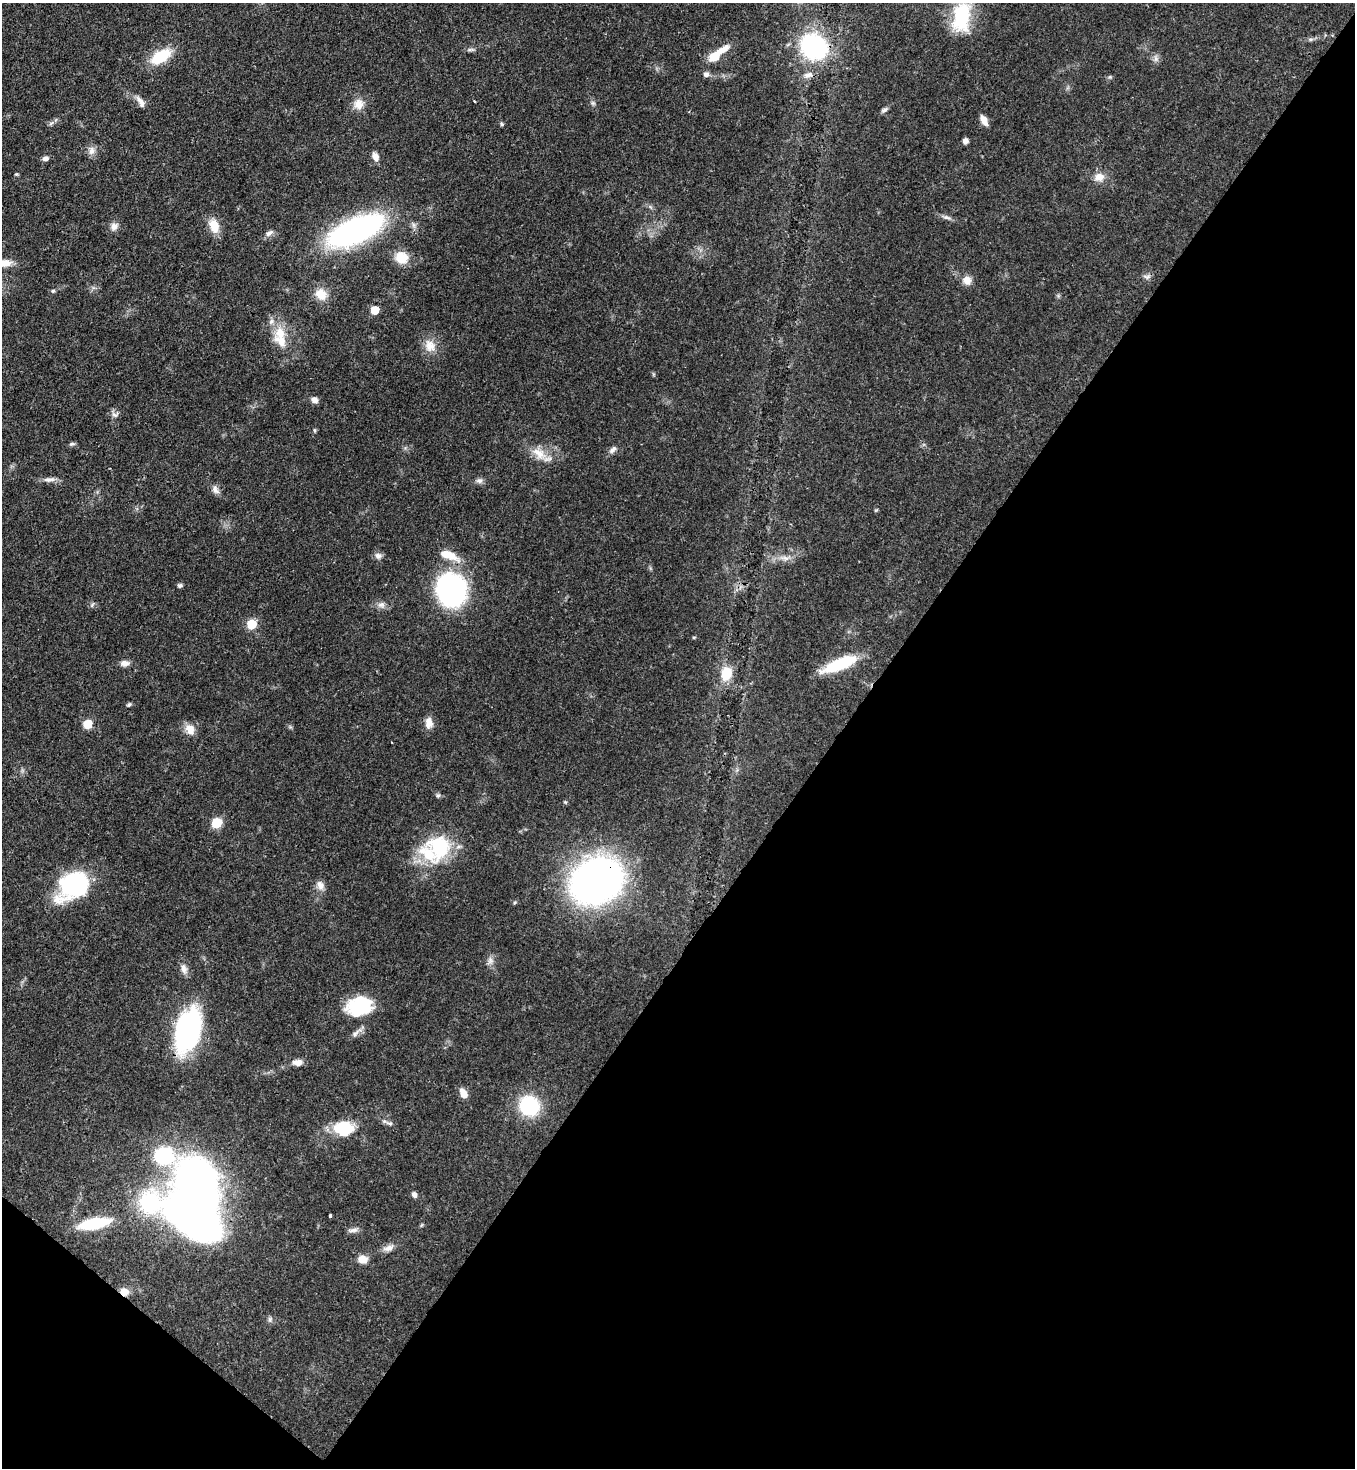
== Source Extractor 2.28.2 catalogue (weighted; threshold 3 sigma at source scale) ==
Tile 15 of 4 x 4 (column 3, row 4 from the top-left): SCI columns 3077-4429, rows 71-1536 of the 6011 x 5990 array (HDU 1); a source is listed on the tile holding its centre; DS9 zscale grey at full resolution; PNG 1357 x 1470 px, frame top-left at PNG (2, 3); no overlay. Shown black and unused: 40% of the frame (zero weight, under 3 of 4 exposures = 7% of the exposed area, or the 3 px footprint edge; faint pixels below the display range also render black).
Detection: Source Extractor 2.28.2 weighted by HDU 2 'WHT'; one run over the whole footprint, this tile lists its part. Background 0.0745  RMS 0.0039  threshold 0.0174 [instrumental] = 3 sigma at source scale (4.5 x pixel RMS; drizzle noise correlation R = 1.50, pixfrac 1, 0.05/0.05 arcsec/px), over >= 5 px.
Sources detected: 92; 1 inside a brighter object's white glare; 1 cosmic-ray / hot-pixel residue — not listed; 4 inside a brighter listed object's ellipse — not listed separately; the other 86 listed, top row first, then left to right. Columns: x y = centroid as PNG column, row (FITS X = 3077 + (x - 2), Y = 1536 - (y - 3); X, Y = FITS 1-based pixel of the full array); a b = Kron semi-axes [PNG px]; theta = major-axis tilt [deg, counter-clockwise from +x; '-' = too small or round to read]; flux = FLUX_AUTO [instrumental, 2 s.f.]
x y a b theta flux
961 17 37 21 80 20
1311 39 7 4 18 0.74
814 47 25 21 -38 50
471 50 11 4 -4 0.93
161 56 25 13 30 13
714 56 13 9 37 6.1
1156 59 9 6 -73 1.3
706 74 7 7 - 1.4
808 75 14 8 15 2.3
140 102 18 7 -58 2.5
593 103 7 4 -17 0.66
358 104 14 13 - 4.2
884 110 9 5 34 1
984 120 11 6 -62 3.2
51 123 8 4 37 0.86
502 124 5 4 - 0.59
965 141 6 6 - 1.5
91 151 12 8 83 2.2
375 157 11 7 -68 2.2
45 158 8 6 15 1.3
1099 177 13 11 -4 3.7
946 217 12 5 -14 1.4
114 226 10 9 - 2.2
214 226 18 11 -71 5.9
355 230 55 22 23 95
269 233 12 6 37 1.6
401 257 17 15 -31 6.8
3 263 24 9 -2 5.5
1147 277 12 5 -8 1.2
967 280 12 11 - 3.1
53 291 5 5 - 0.58
321 294 17 15 -44 5.5
374 310 6 5 - 9.3
280 333 21 14 -65 8.3
430 346 18 13 -66 5.1
315 400 9 7 -35 1.8
115 415 11 8 4 1.5
314 430 6 4 -89 0.5
72 444 8 5 8 0.77
613 450 12 6 45 1.5
539 453 23 11 -38 6.1
49 479 17 6 2 2.2
479 481 9 7 0 1.3
215 490 13 8 -59 2
448 555 23 9 -21 7.3
378 556 10 8 -38 1.6
786 558 7 4 17 1.2
180 585 6 5 - 0.86
451 590 22 19 -77 110
92 605 7 4 56 0.63
381 605 9 8 - 1.7
251 624 6 5 - 20
694 637 5 3 - 0.37
125 663 11 8 6 2
840 664 33 10 22 23
726 673 17 13 78 8.1
129 704 6 4 38 0.66
429 723 15 9 -88 3.2
87 724 6 5 - 15
190 729 14 10 -65 4.1
438 795 7 5 -42 0.75
216 823 6 6 - 23
440 846 32 31 - 25
596 881 35 28 29 260
320 885 12 9 -58 2.5
73 886 30 23 30 48
490 960 10 8 -83 1.8
184 969 13 8 -72 2.3
360 1005 29 21 19 21
188 1031 35 19 77 92
356 1033 19 5 42 1.8
297 1062 11 7 -1 2.8
463 1093 12 7 -59 3.4
529 1106 16 15 - 31
390 1123 10 6 -12 1.2
344 1129 23 16 0 14
164 1156 26 15 -23 35
414 1195 7 6 - 1.4
196 1215 55 34 -37 220
330 1215 3 3 - 0.49
94 1223 24 9 12 25
353 1230 14 5 13 1.5
388 1248 16 8 17 2.5
363 1259 12 9 -11 3.5
124 1292 10 8 -26 3
270 1319 8 5 -84 0.87
Overlapping masked pixels (flux is a lower limit): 3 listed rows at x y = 596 881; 188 1031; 124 1292
Isophote crosses this tile's border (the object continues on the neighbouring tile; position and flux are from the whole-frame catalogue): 1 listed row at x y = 3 263